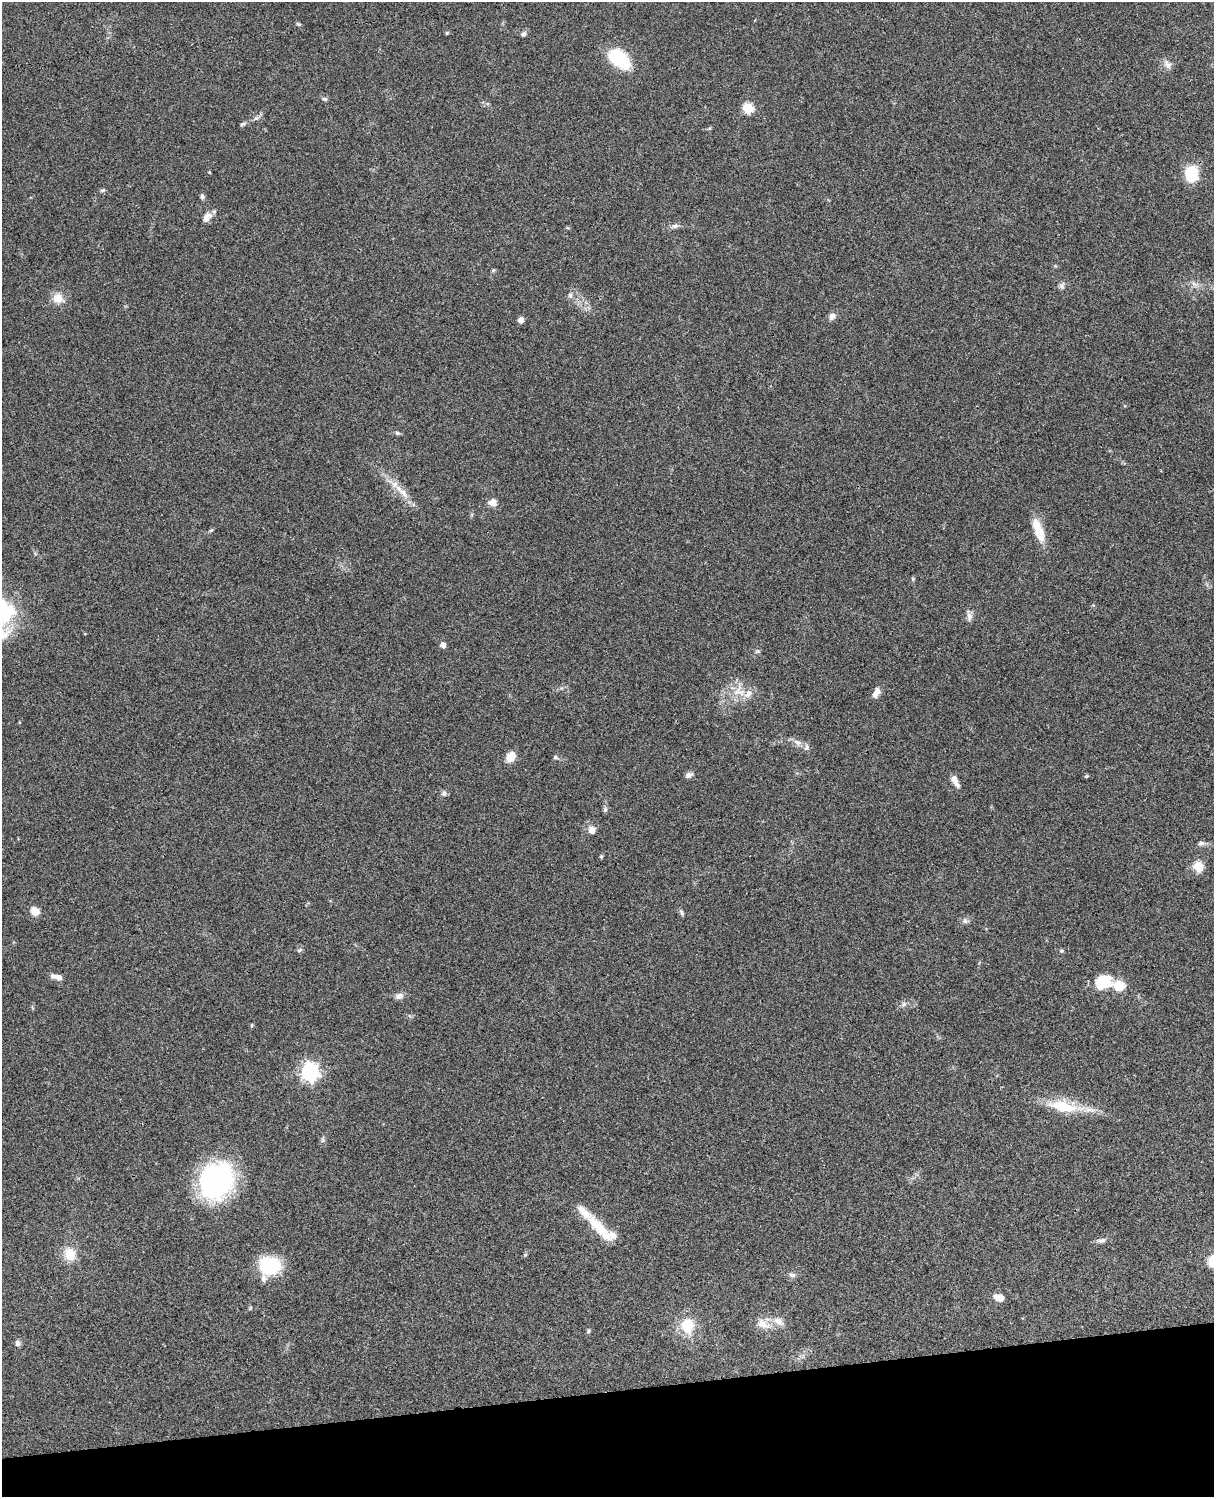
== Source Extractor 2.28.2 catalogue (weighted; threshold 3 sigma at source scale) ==
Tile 10 of 4 x 3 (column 2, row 3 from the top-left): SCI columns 1333-2544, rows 277-1771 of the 5086 x 4926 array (HDU 1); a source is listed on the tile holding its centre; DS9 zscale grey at full resolution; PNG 1216 x 1499 px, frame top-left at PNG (2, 2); no overlay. Shown black and unused: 7% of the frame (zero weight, under 3 of 4 exposures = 6% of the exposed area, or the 3 px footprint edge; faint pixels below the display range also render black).
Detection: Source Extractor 2.28.2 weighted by HDU 2 'WHT'; one run over the whole footprint, this tile lists its part. Background 0.0863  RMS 0.0061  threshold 0.0276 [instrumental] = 3 sigma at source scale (4.5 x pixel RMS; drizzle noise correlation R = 1.50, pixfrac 1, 0.05/0.05 arcsec/px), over >= 5 px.
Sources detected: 79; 2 inside a brighter object's white glare — not listed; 8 inside a brighter listed object's ellipse — not listed separately; the other 69 listed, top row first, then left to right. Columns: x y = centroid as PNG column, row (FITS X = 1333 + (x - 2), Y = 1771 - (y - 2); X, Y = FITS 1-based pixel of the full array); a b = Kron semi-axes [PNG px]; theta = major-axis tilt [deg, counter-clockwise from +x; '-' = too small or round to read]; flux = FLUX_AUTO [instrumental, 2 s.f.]
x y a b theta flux
298 24 7 4 -24 0.8
447 33 5 4 - 0.66
523 34 7 6 - 1.6
620 60 24 14 -27 31
1168 65 13 8 -62 3.3
324 99 7 5 -3 1.2
748 108 6 5 - 41
256 118 7 5 42 1.5
242 124 8 5 26 1.1
209 172 5 3 - 0.46
1192 174 16 13 -87 23
103 190 8 4 25 0.97
202 197 8 5 -86 1.3
207 217 15 9 55 4.3
675 226 9 6 17 2.1
1194 284 7 4 -19 1.7
1062 286 10 7 73 1.8
570 295 8 6 -74 1.6
58 298 11 11 - 7.8
832 316 10 8 49 2.8
521 320 5 4 - 5
397 433 6 5 - 1
404 493 18 7 -52 6.1
492 502 8 7 - 4.8
211 530 6 5 - 0.85
1038 530 29 10 -70 13
913 579 5 4 - 0.84
10 611 21 13 -3 14
969 616 14 7 -85 2.6
443 645 5 5 - 3.2
757 651 7 5 20 1.1
739 691 19 18 - 12
876 693 13 7 61 3.9
797 742 14 6 -24 3.2
511 757 11 8 52 7.3
555 757 7 5 -16 1.1
689 775 10 6 25 2.4
1086 776 6 4 26 0.81
955 781 14 6 -60 4.6
444 793 8 6 -75 1.8
605 810 8 6 75 1.3
592 830 9 8 - 4
1201 843 8 6 9 1.9
601 856 5 4 - 0.74
1198 866 5 5 - 34
35 911 12 10 -37 4.9
682 913 9 4 -67 1.3
965 921 8 6 -2 1.8
299 950 7 5 22 1.1
1061 951 6 5 - 1
57 977 14 6 -13 3.9
1105 984 20 12 29 15
399 996 11 8 16 2.9
904 1004 6 6 - 1.5
310 1072 7 7 - 240
1063 1106 36 13 -12 23
323 1140 7 4 89 1.1
216 1181 34 28 57 120
599 1228 46 11 -48 18
1101 1240 12 6 7 2.2
70 1254 14 12 -75 12
269 1265 20 16 -6 41
792 1275 9 6 -13 1.9
999 1297 11 7 -15 5.7
778 1321 17 9 -35 5
763 1324 22 11 -27 6.9
687 1325 21 17 87 16
588 1331 7 4 73 0.93
18 1343 7 7 - 2
Isophote crosses this tile's border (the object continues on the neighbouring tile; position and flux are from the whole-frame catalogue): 1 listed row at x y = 10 611